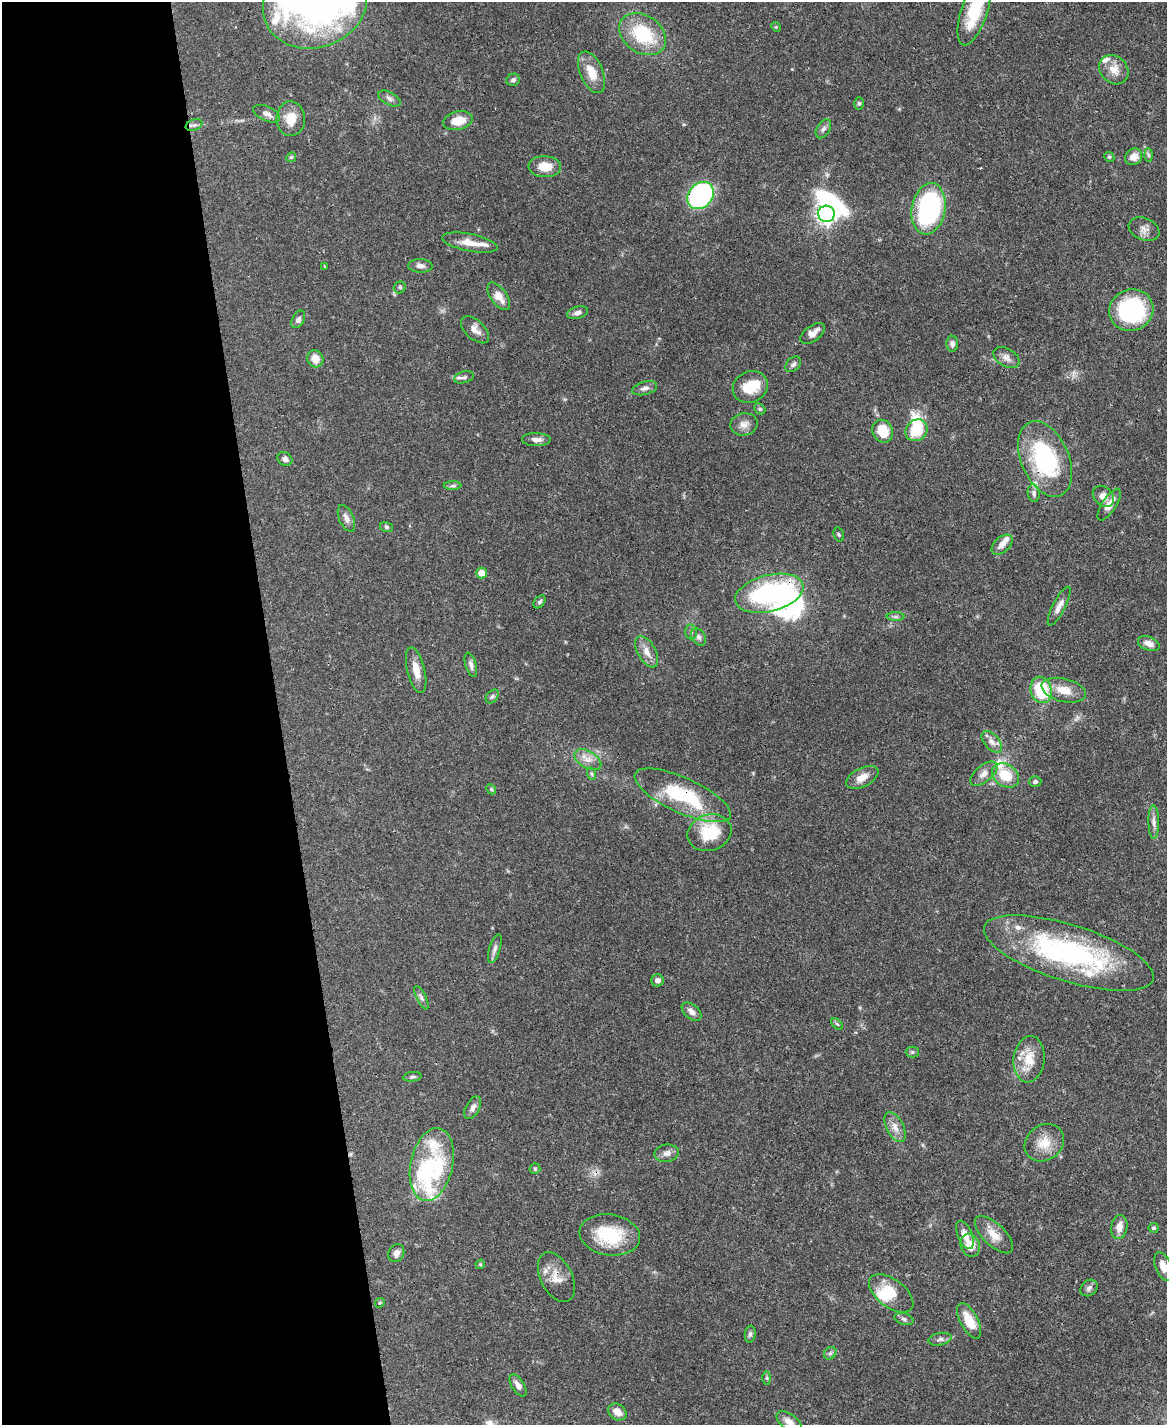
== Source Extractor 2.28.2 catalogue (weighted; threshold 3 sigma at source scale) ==
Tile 5 of 4 x 3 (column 1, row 2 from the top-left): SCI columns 3-1167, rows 1666-3088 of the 4665 x 4644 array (HDU 1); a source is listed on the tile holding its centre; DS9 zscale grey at full resolution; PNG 1169 x 1427 px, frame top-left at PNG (2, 2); each listed source drawn as its Kron ellipse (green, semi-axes under 4 px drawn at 4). Shown black and unused: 24% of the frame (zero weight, under 3 of 4 exposures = <1% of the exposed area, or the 3 px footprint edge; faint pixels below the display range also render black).
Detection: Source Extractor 2.28.2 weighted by HDU 2 'WHT'; one run over the whole footprint, this tile lists its part. Background 0.0656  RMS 0.0033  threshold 0.015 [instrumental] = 3 sigma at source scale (4.5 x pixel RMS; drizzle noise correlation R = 1.50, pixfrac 1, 0.05/0.05 arcsec/px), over >= 5 px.
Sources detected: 136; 8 inside a brighter object's white glare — neither listed nor drawn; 11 inside a brighter listed object's ellipse — not listed separately; the other 117 listed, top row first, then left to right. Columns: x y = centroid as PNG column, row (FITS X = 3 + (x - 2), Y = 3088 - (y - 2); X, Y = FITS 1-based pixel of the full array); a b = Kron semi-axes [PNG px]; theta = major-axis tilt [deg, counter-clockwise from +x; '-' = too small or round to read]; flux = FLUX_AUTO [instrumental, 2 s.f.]
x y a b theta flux
315 3 53 44 21 100
974 11 35 13 72 15
776 27 5 4 - 0.33
643 34 25 18 -35 17
1114 70 16 13 -45 4.1
592 72 22 11 -66 6
513 80 7 6 - 0.91
389 99 12 6 -28 1.3
859 103 6 5 - 0.64
267 114 14 7 -24 2
291 119 17 14 -89 5.6
458 121 15 9 11 5.1
194 125 8 5 21 1
823 129 10 6 57 1.1
1148 155 6 4 -88 0.63
291 157 5 4 - 0.41
1109 157 5 4 - 0.44
1134 157 9 7 32 3
545 167 16 10 -3 5.5
700 196 15 12 46 53
929 209 26 16 79 46
826 214 8 8 - 140
1144 229 16 11 -23 2.3
470 243 28 8 -11 4.5
324 266 2 2 - 0.27
420 266 12 6 -3 1.6
400 287 6 5 - 0.64
499 296 16 8 -55 3.5
1131 310 22 20 21 40
577 313 11 6 16 1.3
298 319 9 6 61 1.1
475 330 17 9 -44 2.5
813 333 14 7 36 2.8
952 344 8 6 -88 1.1
1006 358 14 9 -32 2.2
315 359 9 8 - 3.6
793 364 9 6 46 1.1
464 377 10 5 15 1.1
750 387 18 15 25 7.7
645 388 13 6 15 1.4
760 409 6 4 -44 0.52
744 424 13 11 13 2.5
916 430 12 10 43 11
883 431 12 10 -58 8
536 440 14 6 -1 1.9
285 459 8 6 -32 1.2
1045 459 40 24 -67 37
453 486 9 4 1 0.71
1034 493 9 6 -83 0.97
1103 496 12 9 -44 2.4
1109 505 18 7 57 3.8
346 518 14 7 -66 1.8
386 527 6 5 - 0.6
839 535 7 5 -73 0.57
1002 545 12 7 42 2.2
481 573 5 5 - 3.3
769 593 35 18 14 47
540 602 7 5 51 0.7
1059 606 21 6 63 2.4
896 617 9 4 0 0.81
691 632 7 6 - 0.76
699 637 9 6 -57 1.1
1149 644 11 7 -21 2.5
647 652 17 9 -61 3.2
471 665 12 5 -73 1.2
416 670 23 8 -76 4.5
1041 690 13 10 -77 17
1064 690 23 11 -13 5.4
492 696 8 5 48 0.69
992 742 13 7 -48 2
588 760 15 8 -31 2.8
592 774 6 4 -70 0.52
984 774 16 8 39 2.5
1005 775 14 11 -33 9.2
862 777 17 9 26 3.5
1035 782 6 5 - 0.66
491 789 5 4 - 0.43
683 795 52 17 -24 25
1154 822 17 5 -89 1.7
709 833 22 18 18 14
495 948 15 5 73 1.3
1069 953 88 28 -17 68
657 980 6 6 - 1.6
421 998 13 4 -64 1.1
692 1012 11 7 -40 1.8
837 1024 7 4 -44 0.48
912 1052 6 5 - 0.58
1029 1059 23 15 84 7.3
412 1077 9 4 7 0.72
473 1108 12 6 61 1.6
895 1127 16 8 -64 2.8
1044 1143 21 17 36 6.1
667 1153 12 8 8 1.8
432 1164 37 21 78 17
535 1169 5 5 - 0.47
1119 1227 12 8 79 2.9
1154 1228 5 5 - 0.66
610 1235 30 20 -8 17
965 1235 15 7 -68 3.1
994 1235 24 11 -44 4.5
970 1245 12 9 -68 4.5
396 1253 9 7 59 1.9
480 1264 5 4 - 0.39
1163 1267 15 8 -68 3.1
556 1277 27 16 -63 5.3
1089 1288 9 7 41 1.2
891 1293 26 14 -37 8.9
380 1303 5 4 - 0.39
904 1319 10 5 -16 0.91
969 1321 19 9 -62 7
750 1334 8 5 82 0.79
940 1339 12 6 10 1.2
830 1353 7 5 45 0.7
767 1378 6 4 -89 0.53
518 1385 12 6 -57 1.8
617 1412 10 7 -36 3.1
789 1422 14 7 -36 2.4
Overlapping masked pixels (flux is a lower limit): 5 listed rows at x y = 700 196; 1045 459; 769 593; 683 795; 556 1277
Isophote crosses this tile's border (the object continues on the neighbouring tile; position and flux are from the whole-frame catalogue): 4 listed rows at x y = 315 3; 974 11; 1163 1267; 789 1422